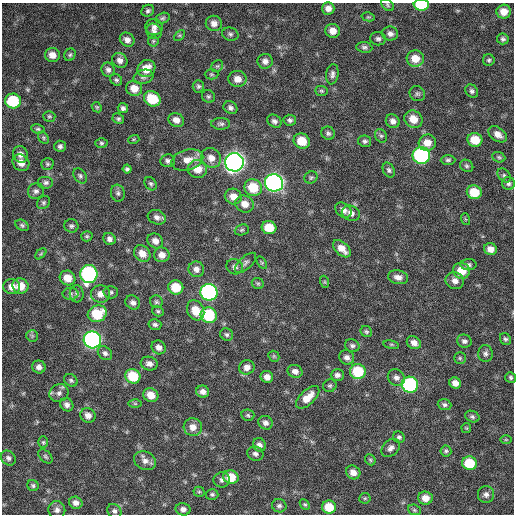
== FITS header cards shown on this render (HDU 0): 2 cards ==
NAXIS1  =                  512 / Axis length
NAXIS2  =                  512 / Axis length

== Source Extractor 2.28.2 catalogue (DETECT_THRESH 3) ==
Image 512 x 512 px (HDU 0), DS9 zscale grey, 1 PNG px = 1 image px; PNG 516 x 516 px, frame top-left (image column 1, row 512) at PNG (2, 3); each listed source drawn as its Kron ellipse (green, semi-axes under 4 px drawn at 4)
Background 360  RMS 20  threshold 59.4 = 3 sigma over >= 5 px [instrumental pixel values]
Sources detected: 206; all 206 listed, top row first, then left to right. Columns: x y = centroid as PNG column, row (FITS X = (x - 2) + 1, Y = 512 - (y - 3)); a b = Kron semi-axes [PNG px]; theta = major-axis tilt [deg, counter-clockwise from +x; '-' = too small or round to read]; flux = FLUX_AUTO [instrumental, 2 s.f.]
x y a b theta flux
387 5 7 5 -43 2300
421 5 7 5 -1 56000
328 8 6 6 - 8300
148 11 7 5 33 3000
504 11 7 7 - 14000
368 17 6 4 -14 1600
163 18 7 5 16 2600
214 23 8 7 - 8300
154 27 8 8 - 5600
154 31 8 7 - 4700
333 31 7 7 - 11000
230 34 8 6 -17 3500
390 34 8 7 - 5300
179 35 6 4 45 1900
378 39 8 6 -10 3900
503 39 6 5 - 3100
127 40 8 6 -40 7200
153 41 5 5 - 2100
364 47 8 5 -7 3300
52 55 7 7 - 11000
70 55 6 5 - 2500
415 58 8 8 - 18000
120 60 8 7 - 6500
489 60 6 6 - 2500
265 61 7 7 - 6300
217 66 6 5 - 2300
146 69 9 8 - 20000
108 70 7 6 - 4500
211 74 7 5 -1 2200
332 74 10 6 81 4800
143 77 10 7 15 4400
237 79 9 8 - 11000
116 80 6 5 - 2600
198 86 6 5 - 2700
134 88 8 7 - 15000
321 91 6 5 - 2100
472 91 7 6 - 3500
417 94 8 7 - 3300
208 96 7 6 - 2600
152 99 9 7 -33 39000
13 101 8 7 - 61000
97 107 5 4 - 1800
123 108 5 5 - 3500
230 108 7 6 - 4200
49 116 6 5 - 2100
118 119 6 5 - 2700
413 119 9 8 - 16000
176 120 8 6 -25 8400
290 120 6 5 - 3700
274 121 7 6 - 4200
393 121 7 6 - 6100
221 124 9 6 0 3500
38 129 7 4 -10 2300
328 133 7 6 - 3300
498 134 10 6 -35 9100
381 136 7 5 -61 2800
43 138 6 4 -58 2000
134 139 5 3 - 1500
475 140 7 7 - 24000
302 141 8 7 - 25000
365 141 6 5 - 3000
101 143 6 4 -1 2300
427 143 9 8 - 14000
60 146 5 5 - 3500
21 154 8 7 - 7600
421 155 8 8 - 240000
499 157 7 5 -22 2500
211 158 10 9 - 11000
187 160 16 10 15 15000
448 160 7 4 1 2700
168 161 7 6 - 3900
234 162 9 9 - 900000
21 163 9 7 -43 11000
47 164 6 5 - 2400
467 166 7 5 -33 2700
127 169 4 4 - 2800
197 169 10 9 - 18000
389 170 8 5 -65 3200
504 175 8 5 -48 2900
80 176 8 6 -55 3200
311 177 7 6 - 2400
46 182 8 6 0 4000
274 183 9 8 - 510000
508 183 6 6 - 3500
151 184 7 5 -57 2600
253 187 9 8 - 36000
36 191 8 7 - 4500
474 192 7 6 - 32000
118 193 8 7 - 3700
233 197 9 7 -23 12000
43 203 7 6 - 2900
245 204 9 8 - 12000
343 210 9 6 -38 7100
351 213 9 7 -20 6600
157 217 9 7 -20 5800
465 219 6 3 -71 1500
22 225 7 5 -29 2800
71 226 7 6 - 3400
269 228 7 6 - 28000
242 230 7 5 21 2500
87 236 6 5 - 2100
109 239 6 5 - 4600
155 241 8 7 - 8400
342 249 11 6 -44 13000
490 249 6 6 - 9900
41 254 6 4 45 1800
142 254 9 7 -45 11000
162 255 8 7 - 9800
245 263 13 6 43 4600
262 263 7 4 -59 1900
469 265 8 5 -1 3600
235 267 8 7 - 4800
196 269 8 7 - 6800
461 271 8 8 - 23000
89 274 9 8 - 240000
398 277 10 7 -10 7400
68 278 8 7 - 16000
455 281 9 8 - 8100
325 282 6 4 -71 1600
258 283 6 5 - 2100
21 286 8 7 - 18000
12 287 8 7 - 12000
176 287 7 7 - 32000
111 292 7 6 - 2900
209 292 9 8 - 330000
70 294 8 6 0 3300
77 294 8 7 - 4200
101 294 9 8 - 10000
156 302 6 6 - 2500
133 303 8 6 -35 5300
196 310 10 8 -62 20000
158 311 6 5 - 2100
97 314 10 8 26 43000
209 315 8 7 - 74000
155 325 6 5 - 3100
366 331 6 5 - 2200
227 334 7 6 - 3000
32 336 6 5 - 2400
505 339 6 5 - 2600
92 340 9 8 - 430000
464 341 7 6 - 4200
414 343 7 6 - 7300
391 345 8 4 -8 1900
352 346 7 6 - 3600
159 347 7 6 - 6700
105 353 8 6 -44 3900
485 354 8 7 - 4300
274 356 6 5 - 1700
347 357 8 7 - 5500
460 358 6 6 - 2300
149 364 8 6 -16 6600
39 367 7 6 - 6100
247 367 8 7 - 7600
295 371 7 6 - 6000
358 372 8 7 - 52000
337 375 6 5 - 4500
133 376 8 7 - 42000
267 377 6 6 - 7700
511 377 6 5 - 2300
396 378 9 8 - 5700
71 380 7 5 -39 2700
455 383 6 5 - 8200
410 385 8 8 - 160000
330 386 7 6 - 2600
203 392 6 6 - 6300
59 393 10 8 30 6500
151 395 8 6 -29 16000
308 397 14 7 44 16000
135 403 6 4 -1 1700
67 405 7 6 - 5000
444 405 7 5 -19 3100
88 415 8 7 - 8500
248 415 6 5 - 2400
472 417 7 5 -22 3000
265 423 7 6 - 5300
193 427 9 9 - 11000
466 428 5 5 - 1500
399 437 6 5 - 2800
506 440 5 3 - 1300
43 442 6 5 - 2000
259 445 7 6 - 5200
391 448 10 7 43 6000
446 451 5 5 - 2600
255 454 8 7 - 4400
45 456 8 5 -45 2800
8 458 8 6 -46 4400
370 460 6 5 - 1900
145 461 11 9 -25 8200
469 463 7 7 - 40000
353 472 7 6 - 9100
231 477 7 7 - 27000
222 480 8 7 - 4600
33 486 6 5 - 2500
199 492 5 5 - 1700
212 494 6 5 - 2500
486 495 8 8 - 5700
365 498 5 5 - 1800
425 498 7 6 - 12000
76 503 7 6 - 6500
305 504 6 4 -46 2000
279 506 7 6 - 3700
329 507 7 6 - 25000
183 509 7 6 - 5600
57 510 9 8 - 5600
414 510 7 5 -22 2200
114 511 8 6 -46 4100
At the frame edge (FLAGS 8, measured only in part): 2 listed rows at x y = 387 5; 421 5